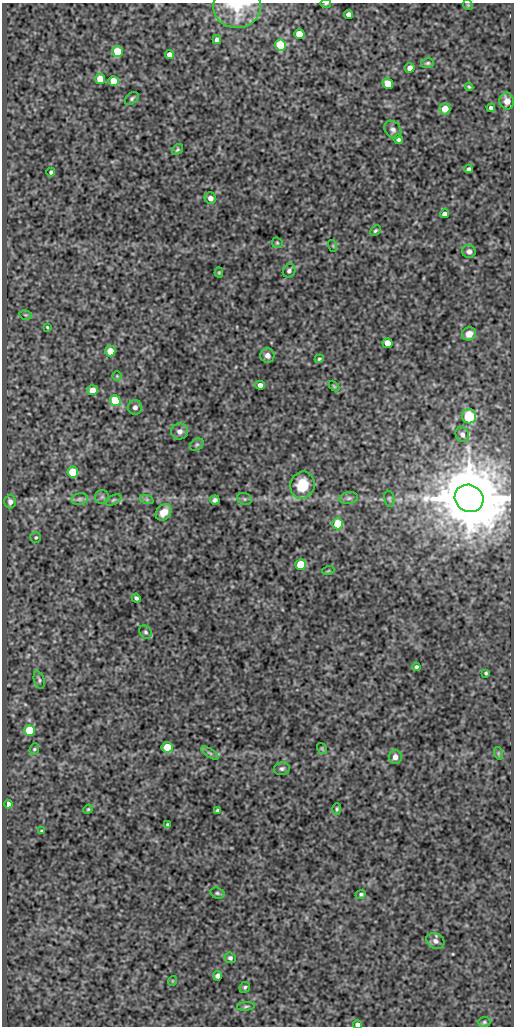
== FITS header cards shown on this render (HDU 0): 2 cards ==
NAXIS1  =                  512
NAXIS2  =                 1024

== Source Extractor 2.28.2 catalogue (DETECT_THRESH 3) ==
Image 512 x 1024 px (HDU 0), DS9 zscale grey, 1 PNG px = 1 image px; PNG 516 x 1028 px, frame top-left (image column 1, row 1024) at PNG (2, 3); each listed source drawn as its Kron ellipse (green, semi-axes under 4 px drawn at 4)
Background 66.2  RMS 0.5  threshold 1.49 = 3 sigma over >= 5 px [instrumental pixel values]
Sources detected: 95; all 95 listed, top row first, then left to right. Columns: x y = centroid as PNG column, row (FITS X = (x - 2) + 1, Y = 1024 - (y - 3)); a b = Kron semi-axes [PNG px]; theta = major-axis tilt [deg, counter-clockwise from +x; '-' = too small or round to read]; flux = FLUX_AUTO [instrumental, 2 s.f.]
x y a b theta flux
326 4 5 3 - 37
468 5 5 4 - 39
237 6 24 21 2 1200
349 14 4 4 - 180
299 34 5 5 - 750
217 40 4 4 - 130
281 45 5 5 - 2800
117 52 5 5 - 1200
169 55 4 4 - 140
428 63 6 5 - 58
410 68 5 4 - 240
100 79 5 5 - 650
113 81 5 5 - 510
388 84 5 5 - 630
469 87 4 4 - 43
132 98 8 5 40 66
507 101 8 7 - 220
491 108 4 4 - 98
445 109 5 5 - 430
393 130 10 7 -49 120
398 139 5 4 - 75
177 150 6 4 45 48
469 169 4 3 - 64
51 172 4 4 - 65
210 198 6 5 - 160
444 214 4 4 - 110
375 231 6 4 44 58
277 243 6 5 - 46
333 246 6 4 -73 37
469 251 7 6 - 120
289 271 7 6 - 100
219 272 5 4 - 36
26 315 6 4 -11 52
47 327 3 3 - 33
469 334 7 6 - 280
388 343 5 5 - 480
110 351 5 5 - 440
267 355 7 7 - 220
319 359 4 4 - 47
117 376 5 5 - 44
260 385 4 4 - 130
334 386 6 3 -45 36
93 390 5 5 - 420
115 401 5 5 - 1500
135 407 7 7 - 140
469 416 7 7 - 1200
180 431 8 8 - 160
462 434 8 6 -64 150
197 445 7 5 34 61
73 472 5 5 - 1700
302 485 14 12 69 980
102 497 7 7 - 97
349 498 9 6 10 87
469 498 14 13 - 260000
80 499 8 6 15 98
244 499 7 5 -22 80
389 499 8 5 -79 54
113 500 8 4 27 69
147 500 7 4 -19 57
215 500 5 4 - 83
10 502 6 6 - 140
164 512 9 7 48 390
338 524 5 5 - 1500
36 537 5 5 - 47
301 565 5 5 - 1600
328 571 6 3 19 33
136 598 5 3 - 73
145 632 7 5 -48 79
416 667 4 4 - 74
486 673 3 3 - 46
39 680 9 5 -73 71
30 730 5 5 - 2000
167 747 5 5 - 660
34 749 6 4 68 57
322 749 6 4 -56 40
210 753 10 4 -33 83
498 753 6 4 -72 43
395 757 7 6 - 210
282 769 8 6 14 91
8 804 4 4 - 160
88 809 5 4 - 41
337 809 6 4 88 56
217 810 4 3 - 57
168 825 4 3 - 67
41 831 4 4 - 36
217 893 7 5 -16 65
361 894 5 4 - 58
435 941 9 7 -32 150
230 958 5 5 - 84
217 976 5 4 - 110
172 981 5 3 - 25
245 987 6 5 - 61
246 1006 9 3 6 52
484 1022 6 5 - 58
358 1025 4 4 - 160
At the frame edge (FLAGS 8, measured only in part): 3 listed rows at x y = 326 4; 237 6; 358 1025